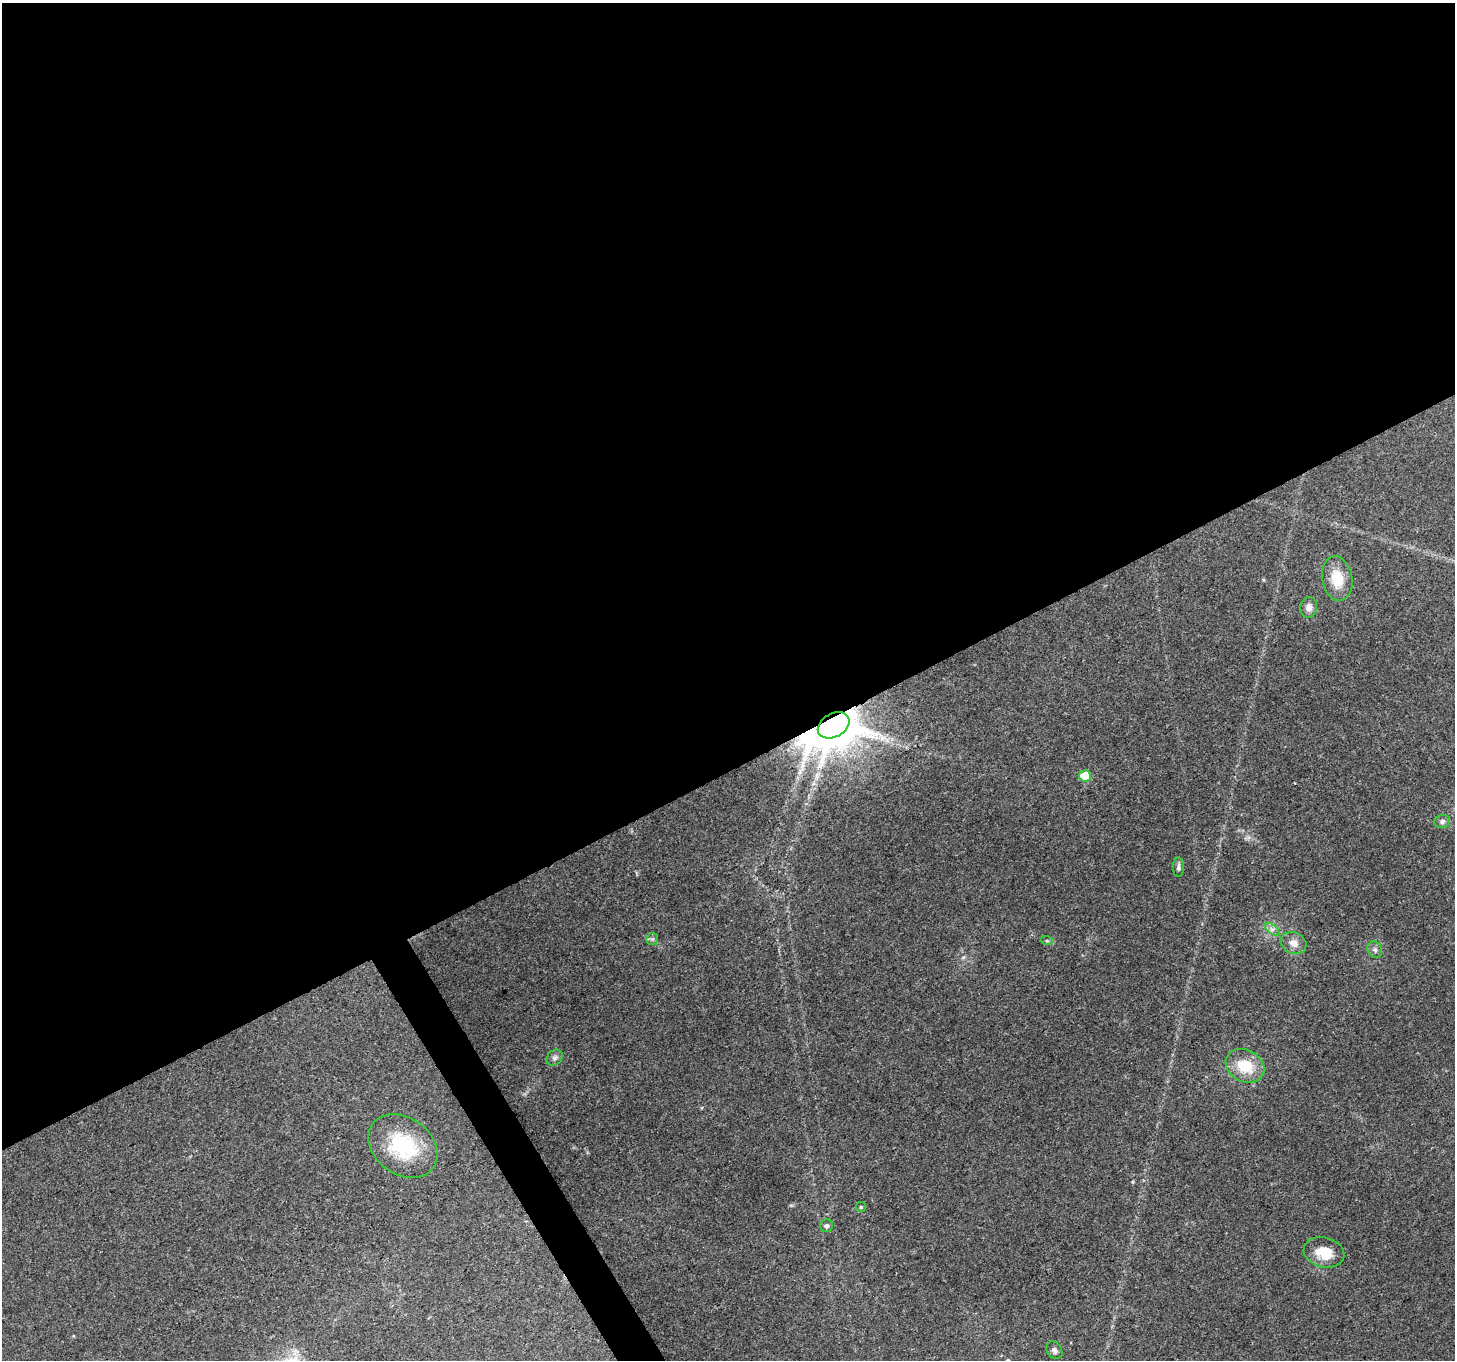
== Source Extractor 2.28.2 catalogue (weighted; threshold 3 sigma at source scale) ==
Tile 2 of 4 x 4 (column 2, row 1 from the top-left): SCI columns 1453-2905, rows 4182-5539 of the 5814 x 5707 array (HDU 1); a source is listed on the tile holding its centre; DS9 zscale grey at full resolution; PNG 1457 x 1362 px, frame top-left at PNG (2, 3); each listed source drawn as its Kron ellipse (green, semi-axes under 4 px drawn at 4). Shown black and unused: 58% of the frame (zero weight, under 3 of 4 exposures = <1% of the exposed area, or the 3 px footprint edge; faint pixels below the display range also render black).
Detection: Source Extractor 2.28.2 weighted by HDU 2 'WHT'; one run over the whole footprint, this tile lists its part. Background 0.206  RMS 0.0076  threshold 0.0343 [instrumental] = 3 sigma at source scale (4.5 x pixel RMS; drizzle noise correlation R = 1.50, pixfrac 1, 0.0396/0.0396 arcsec/px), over >= 5 px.
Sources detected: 18; all 18 listed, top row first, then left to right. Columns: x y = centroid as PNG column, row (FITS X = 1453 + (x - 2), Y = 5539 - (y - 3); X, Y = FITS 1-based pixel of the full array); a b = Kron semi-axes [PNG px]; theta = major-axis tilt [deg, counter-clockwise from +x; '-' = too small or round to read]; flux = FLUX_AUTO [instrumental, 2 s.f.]
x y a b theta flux
1337 579 22 15 -80 19
1309 607 10 8 79 4.6
834 725 17 11 29 2500
1085 776 6 5 - 23
1442 821 8 6 17 2.3
1179 867 10 5 -89 2.2
1272 929 8 4 -37 2.6
652 939 6 6 - 1.6
1047 941 6 4 -18 1
1294 943 13 10 -24 6.5
1375 950 8 7 - 2.6
555 1058 9 7 46 2.5
1245 1066 20 15 -29 24
403 1146 37 28 -37 52
861 1207 5 5 - 1
827 1226 6 6 - 2.3
1324 1252 21 15 -15 17
1054 1350 9 7 -56 2.6
Overlapping masked pixels (flux is a lower limit): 1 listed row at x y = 834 725